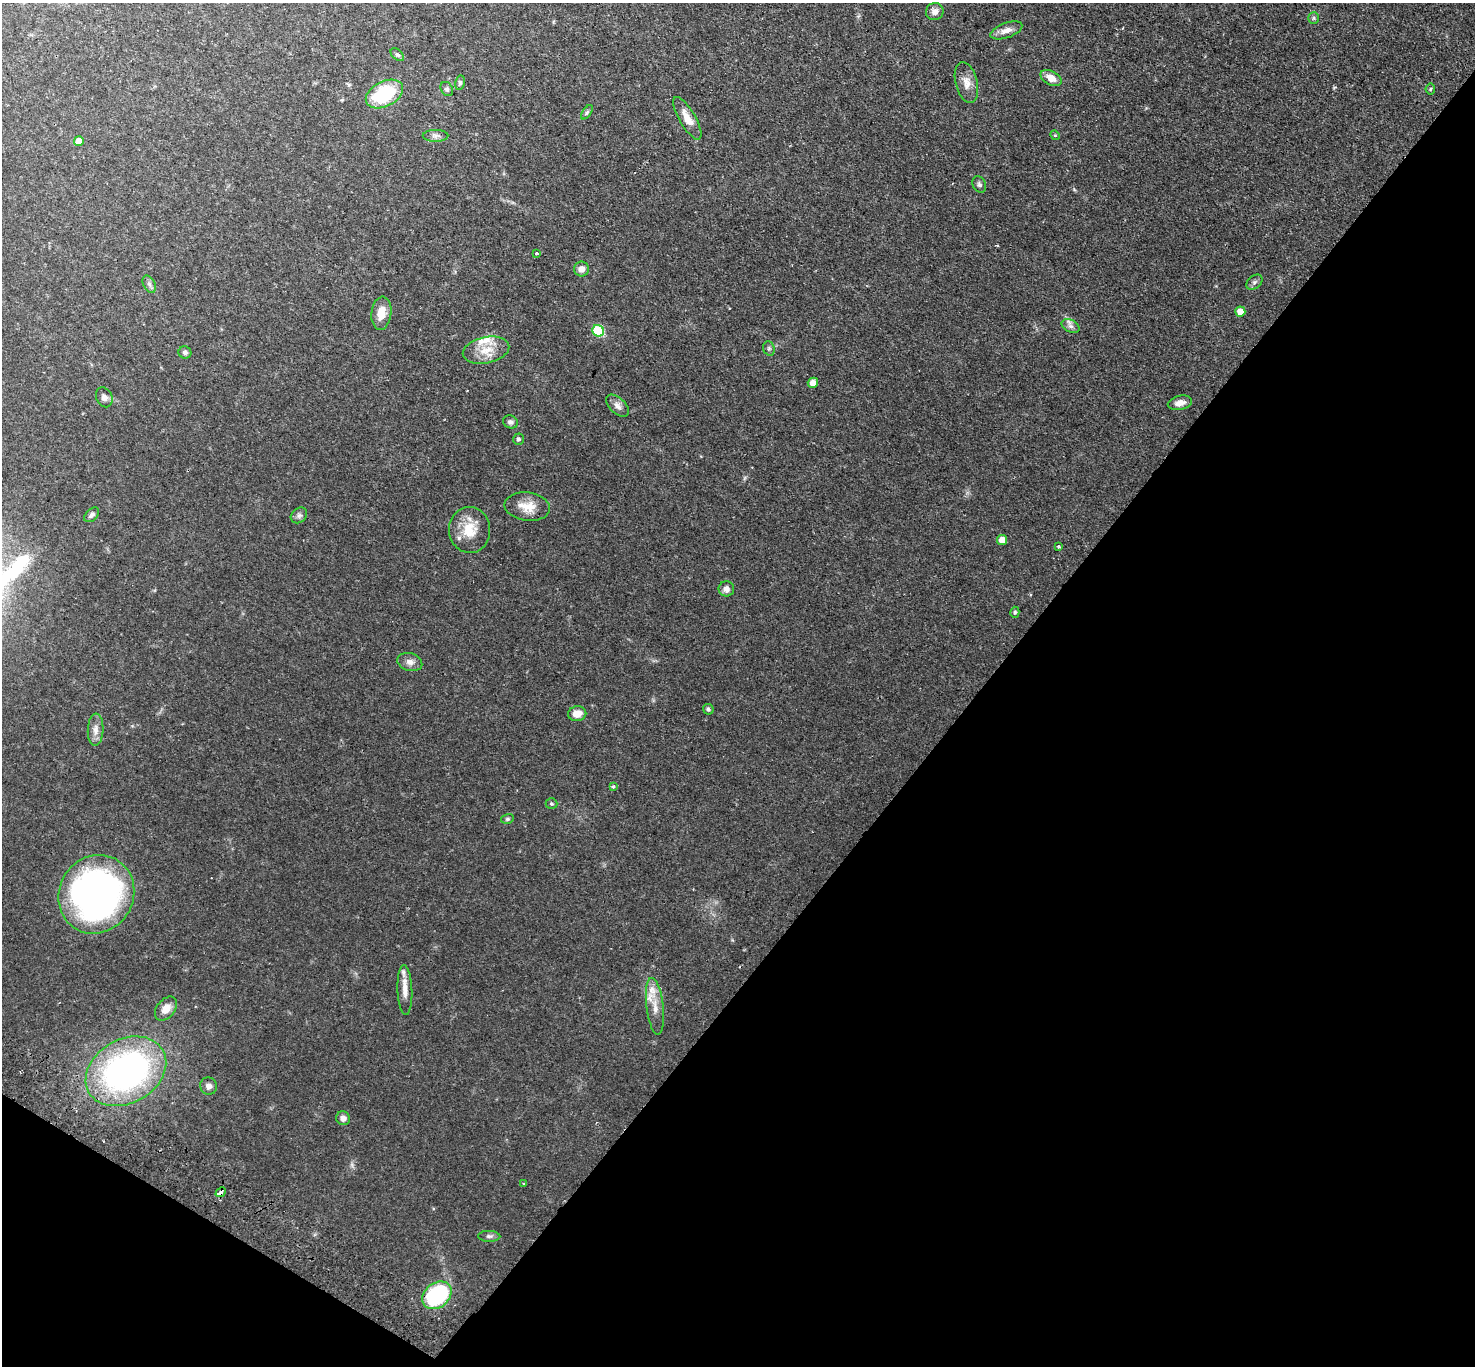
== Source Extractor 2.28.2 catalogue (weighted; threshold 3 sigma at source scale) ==
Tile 15 of 4 x 4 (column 3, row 4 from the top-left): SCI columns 2984-4456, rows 343-1706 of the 5967 x 5999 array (HDU 1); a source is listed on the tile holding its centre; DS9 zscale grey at full resolution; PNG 1477 x 1368 px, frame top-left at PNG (2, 3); each listed source drawn as its Kron ellipse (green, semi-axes under 4 px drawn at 4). Shown black and unused: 37% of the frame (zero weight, under 2 of 3 exposures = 3% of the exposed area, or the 3 px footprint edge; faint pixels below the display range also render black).
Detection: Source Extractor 2.28.2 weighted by HDU 2 'WHT'; one run over the whole footprint, this tile lists its part. Background 0.0825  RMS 0.0069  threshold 0.0309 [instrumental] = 3 sigma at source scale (4.5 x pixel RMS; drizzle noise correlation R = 1.50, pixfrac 1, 0.05/0.05 arcsec/px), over >= 5 px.
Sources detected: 62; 3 inside a brighter listed object's ellipse — not listed separately; the other 59 listed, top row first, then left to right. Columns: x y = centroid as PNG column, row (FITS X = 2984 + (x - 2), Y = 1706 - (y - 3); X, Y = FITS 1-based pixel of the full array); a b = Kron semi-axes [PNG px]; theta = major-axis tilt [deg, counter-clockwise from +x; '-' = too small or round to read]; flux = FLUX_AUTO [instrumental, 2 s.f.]
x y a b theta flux
935 12 9 8 - 3.7
1314 18 6 5 - 1.2
1006 30 17 7 20 5
397 55 8 5 -42 1.4
1051 78 11 6 -29 6.7
460 83 7 5 79 1.3
966 83 21 11 -76 6.7
447 89 7 6 - 1.4
1430 89 5 5 - 0.88
384 94 20 12 27 40
587 112 8 4 54 1.3
687 118 24 8 -60 8.7
1055 135 5 4 - 0.68
435 136 13 6 0 2.4
79 141 5 5 - 5.1
979 184 8 6 -64 1.7
536 253 3 3 - 1.1
581 269 7 7 - 4.5
1254 282 9 6 41 1.7
149 284 9 5 -61 2
1240 312 5 5 - 7.5
381 313 16 10 83 9.2
1071 326 9 6 -26 2.5
598 331 6 5 - 39
769 348 7 5 -70 1.3
486 350 23 13 12 13
185 352 6 6 - 1.8
813 383 5 5 - 5.1
104 397 10 8 -64 2.9
1180 403 12 7 13 4.4
618 406 14 7 -43 3.6
510 422 7 6 - 1.9
518 439 5 5 - 1.5
527 507 23 14 -8 11
92 515 9 5 45 1.8
299 515 9 7 38 2
470 530 23 20 -87 16
1002 540 5 5 - 7.3
1058 546 4 3 - 0.78
726 589 8 7 - 3
1015 612 5 4 - 0.99
410 662 13 8 -18 3.9
708 709 5 5 - 1.3
577 714 9 7 9 7.2
96 730 16 8 87 5
613 786 4 3 - 1.7
551 804 6 5 - 0.94
507 819 6 5 - 1
96 894 40 37 56 260
405 990 25 7 -88 6.5
655 1006 29 8 -83 8.8
166 1009 13 9 51 6.2
126 1071 43 32 30 210
209 1086 9 8 - 3.2
343 1118 7 6 - 3.6
524 1184 3 3 - 1.2
221 1192 5 3 - 6.2
489 1236 11 5 -1 1.7
437 1295 16 12 38 65
Overlapping masked pixels (flux is a lower limit): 1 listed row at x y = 221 1192